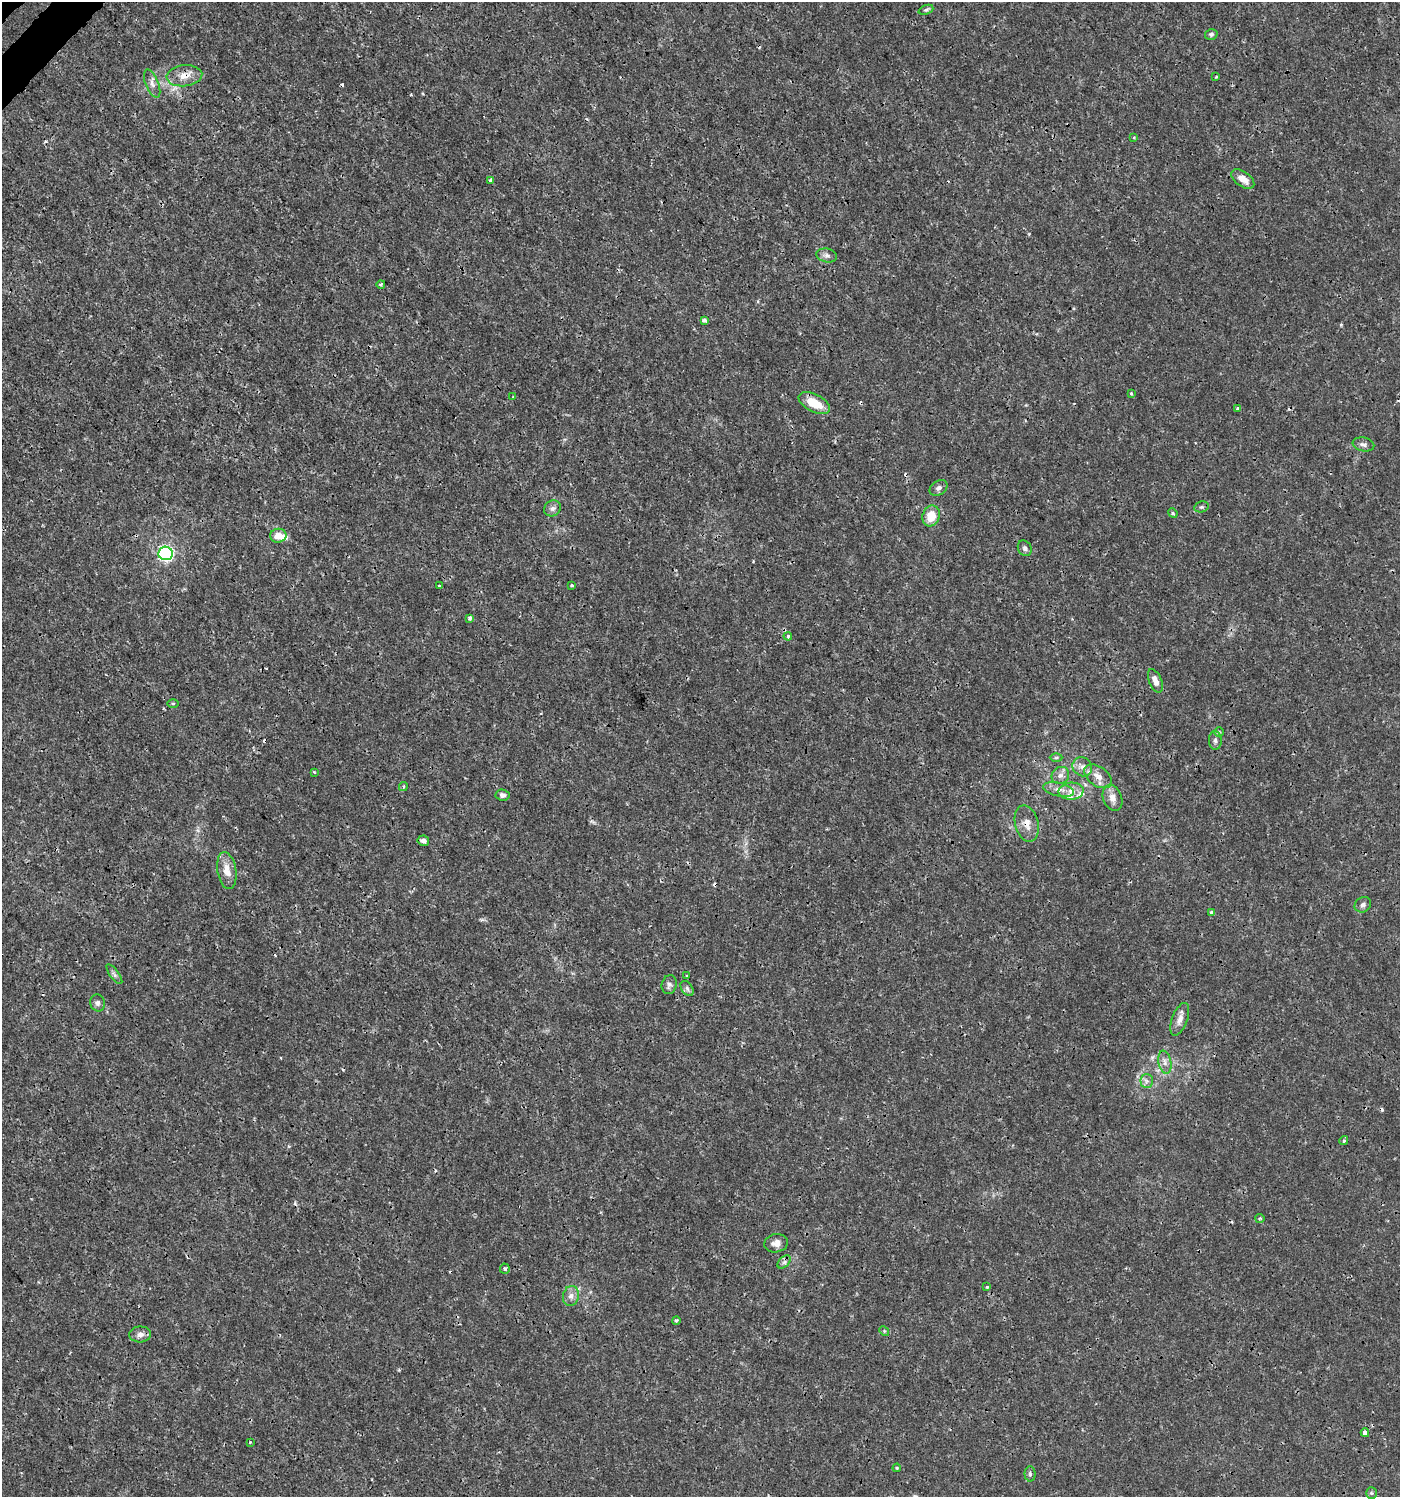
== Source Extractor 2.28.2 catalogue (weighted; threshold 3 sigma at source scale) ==
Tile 11 of 4 x 4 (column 3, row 3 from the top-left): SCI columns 2997-4394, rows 1545-3039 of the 6057 x 6072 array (HDU 1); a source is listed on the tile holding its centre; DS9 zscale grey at full resolution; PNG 1402 x 1499 px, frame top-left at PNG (2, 2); each listed source drawn as its Kron ellipse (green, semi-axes under 4 px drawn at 4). Shown black and unused: <1% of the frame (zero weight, under 3 of 4 exposures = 5% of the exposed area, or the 3 px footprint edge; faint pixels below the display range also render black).
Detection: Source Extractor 2.28.2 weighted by HDU 2 'WHT'; one run over the whole footprint, this tile lists its part. Background 0.00101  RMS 7.8e-04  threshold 0.0035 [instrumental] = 3 sigma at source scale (4.5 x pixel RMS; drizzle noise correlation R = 1.50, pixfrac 1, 0.0396/0.0396 arcsec/px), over >= 5 px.
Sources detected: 86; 1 inside a brighter object's white glare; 13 cosmic-ray / hot-pixel residue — neither listed nor drawn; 2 inside a brighter listed object's ellipse — not listed separately; the other 70 listed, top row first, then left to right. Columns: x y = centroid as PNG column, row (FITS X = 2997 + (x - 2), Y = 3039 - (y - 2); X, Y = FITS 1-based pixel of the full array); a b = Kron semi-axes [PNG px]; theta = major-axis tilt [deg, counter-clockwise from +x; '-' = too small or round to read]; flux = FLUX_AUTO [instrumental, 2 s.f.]
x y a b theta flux
926 10 8 4 21 0.15
1211 34 6 5 - 0.19
184 76 18 10 6 0.95
1216 77 3 3 - 0.085
152 84 15 6 -69 0.41
1134 137 4 3 - 0.083
1243 179 13 7 -36 0.88
491 180 4 3 - 0.29
827 255 10 7 -11 0.3
381 284 4 3 - 0.12
705 320 4 3 - 0.21
1131 393 3 3 - 0.19
513 396 3 2 - 0.057
814 403 17 8 -27 1.8
1238 409 4 3 - 0.3
1363 444 11 7 -11 0.3
938 488 10 7 35 0.28
1201 507 7 5 13 0.15
552 508 9 7 42 0.31
1173 513 5 4 - 0.12
931 516 10 8 70 1.4
278 536 8 7 - 0.88
1025 548 8 6 -60 0.21
165 553 7 7 - 21
572 585 3 3 - 0.16
439 586 4 3 - 0.11
470 618 3 3 - 0.36
788 636 4 4 - 0.092
1155 681 12 6 -68 0.5
173 703 6 4 0 0.087
1219 732 5 5 - 0.11
1215 740 9 6 -87 0.27
1056 758 6 4 0 0.12
1082 767 10 9 - 0.49
314 772 4 3 - 0.074
1060 775 9 8 - 0.37
1098 776 16 9 -36 0.78
403 786 4 3 - 0.12
1058 789 16 6 -11 0.58
1071 791 12 8 5 0.66
503 795 7 5 -5 0.29
1112 798 13 9 -69 0.65
1027 824 18 11 -76 0.83
423 841 6 5 - 0.24
227 871 18 9 -80 0.93
1363 905 9 7 33 0.26
1212 913 4 3 - 0.54
114 974 12 4 -54 0.22
687 976 3 3 - 0.14
669 985 9 7 75 0.27
687 988 8 5 -54 0.22
97 1003 9 7 -75 0.26
1180 1019 17 8 69 0.58
1165 1062 12 6 -79 0.39
1147 1081 7 6 - 0.27
1344 1141 4 3 - 0.17
1260 1218 5 4 - 0.098
776 1243 12 9 9 0.51
784 1262 8 5 45 0.22
505 1269 5 5 - 0.16
987 1287 3 3 - 0.086
571 1296 10 8 78 0.43
676 1321 4 3 - 0.098
884 1331 5 4 - 0.1
140 1334 11 8 3 0.4
1365 1433 4 4 - 0.59
250 1442 3 3 - 0.078
897 1468 4 4 - 0.08
1030 1474 7 5 -89 0.17
1371 1493 6 5 - 0.15
Overlapping masked pixels (flux is a lower limit): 2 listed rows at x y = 184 76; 1027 824